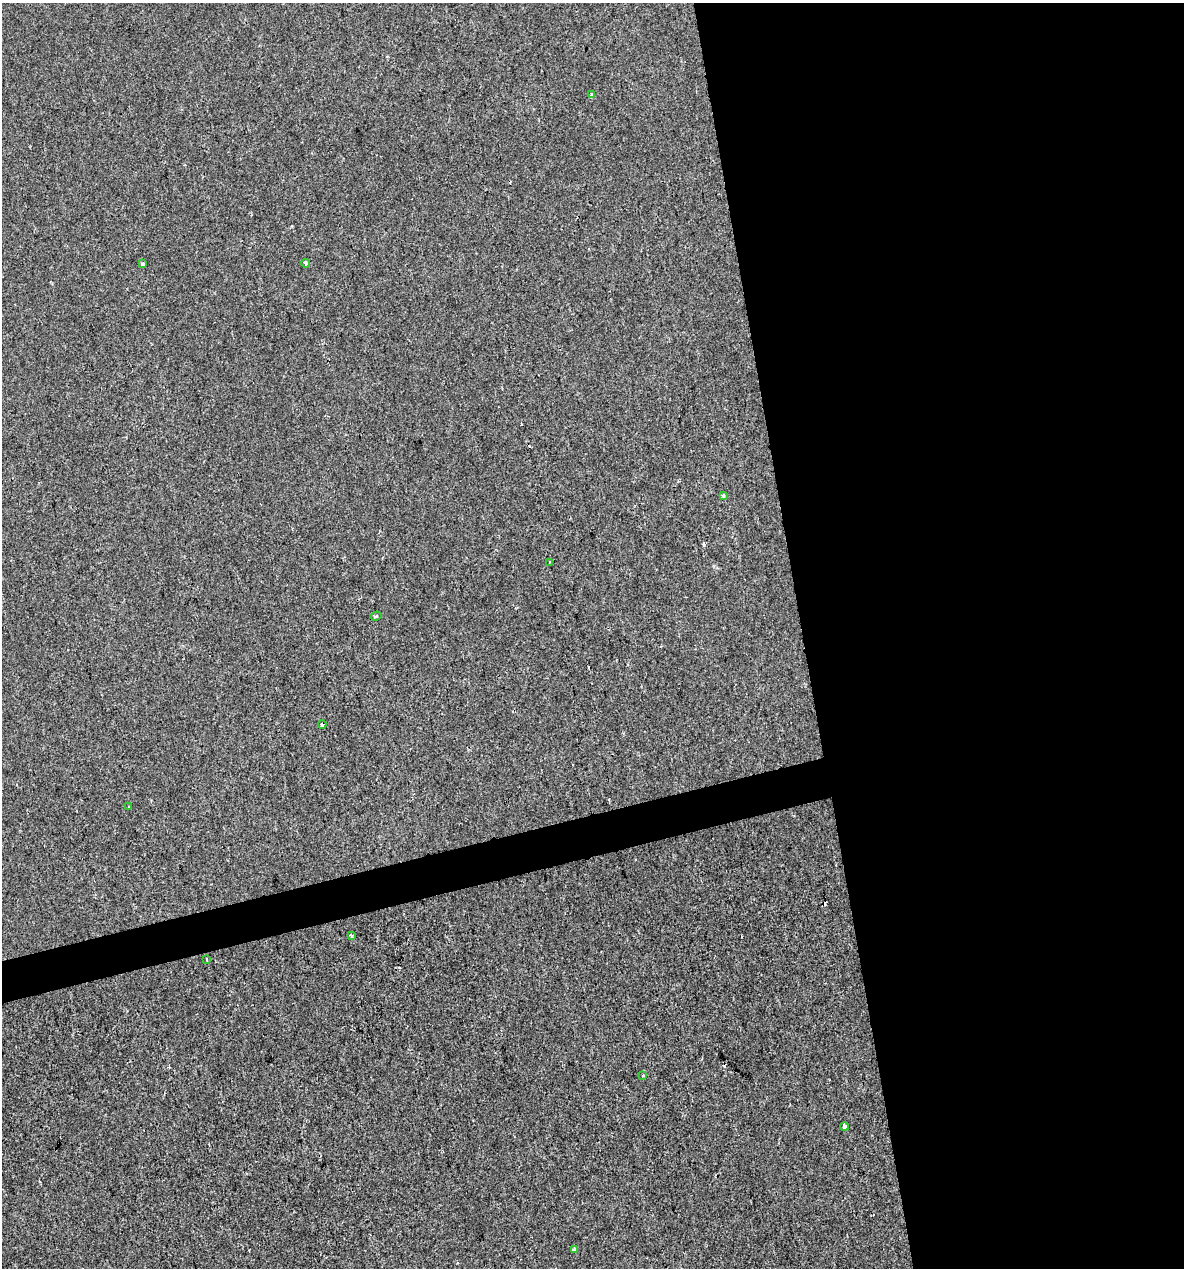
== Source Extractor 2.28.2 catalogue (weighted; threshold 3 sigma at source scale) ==
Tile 8 of 4 x 4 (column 4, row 2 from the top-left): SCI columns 3585-4766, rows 2533-3798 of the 4854 x 5064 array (HDU 1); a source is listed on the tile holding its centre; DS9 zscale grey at full resolution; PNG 1186 x 1270 px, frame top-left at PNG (2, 3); each listed source drawn as its Kron ellipse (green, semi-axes under 4 px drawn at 4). Shown black and unused: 35% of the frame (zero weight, under 2 of 3 exposures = <1% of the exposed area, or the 3 px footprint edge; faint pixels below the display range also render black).
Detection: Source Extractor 2.28.2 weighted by HDU 2 'WHT'; one run over the whole footprint, this tile lists its part. Background -3.12e-04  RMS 0.0042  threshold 0.0188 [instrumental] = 3 sigma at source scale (4.5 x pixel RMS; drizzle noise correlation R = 1.50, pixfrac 1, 0.0396/0.0396 arcsec/px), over >= 5 px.
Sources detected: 18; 5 cosmic-ray / hot-pixel residue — neither listed nor drawn; the other 13 listed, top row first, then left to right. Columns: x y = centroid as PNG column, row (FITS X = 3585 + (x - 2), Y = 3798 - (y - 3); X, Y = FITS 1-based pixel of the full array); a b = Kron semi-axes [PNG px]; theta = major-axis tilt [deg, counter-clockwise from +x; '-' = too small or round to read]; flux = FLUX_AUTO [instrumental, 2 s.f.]
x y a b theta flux
592 95 4 3 - 2.9
305 263 4 3 - 1.5
143 264 4 3 - 1.7
723 495 4 4 - 0.53
549 562 2 2 - 0.53
376 616 5 3 - 0.76
322 724 4 4 - 1.6
128 807 3 2 - 0.28
351 935 4 2 - 0.69
207 960 3 2 - 0.56
643 1076 4 3 - 0.49
844 1127 4 4 - 7.8
574 1249 4 3 - 1.6
Overlapping masked pixels (flux is a lower limit): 1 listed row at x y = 322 724